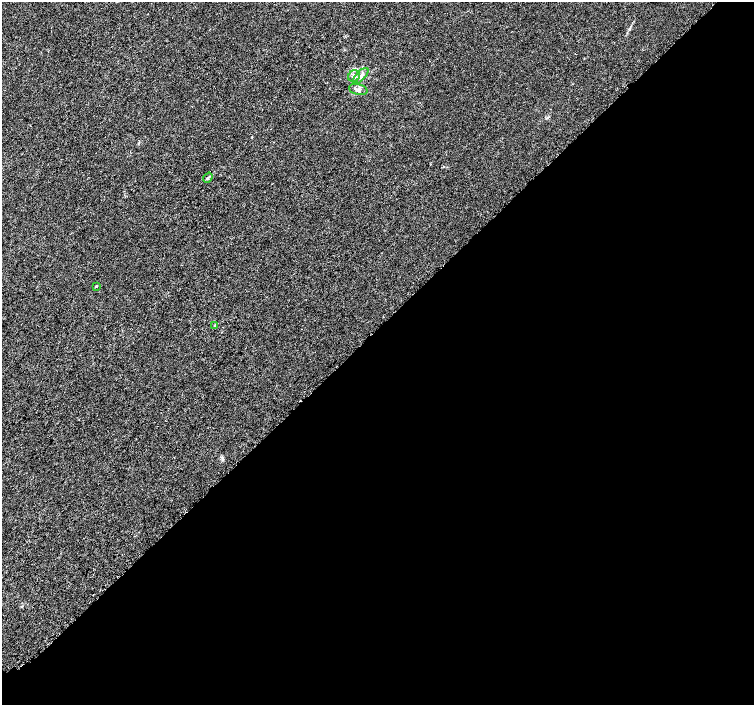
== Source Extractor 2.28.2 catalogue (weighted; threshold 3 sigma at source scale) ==
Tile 12 of 4 x 4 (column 4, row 3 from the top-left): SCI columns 4544-6047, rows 1603-3007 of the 6096 x 6087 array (HDU 1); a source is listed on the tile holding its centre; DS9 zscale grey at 2 x 2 block average (1 PNG px = mean of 2 x 2 image px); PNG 756 x 707 px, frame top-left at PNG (2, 2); each listed source drawn as its Kron ellipse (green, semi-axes under 4 px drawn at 4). Shown black and unused: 53% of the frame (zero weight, under 3 of 5 exposures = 3% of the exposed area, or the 3 px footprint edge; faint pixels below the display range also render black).
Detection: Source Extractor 2.28.2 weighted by HDU 2 'WHT'; one run over the whole footprint, this tile lists its part. Background 3.81e-05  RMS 0.0014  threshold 0.00625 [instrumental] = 3 sigma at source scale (4.5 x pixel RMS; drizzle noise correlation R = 1.50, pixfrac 1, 0.0396/0.0396 arcsec/px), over >= 5 px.
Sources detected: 6; all 6 listed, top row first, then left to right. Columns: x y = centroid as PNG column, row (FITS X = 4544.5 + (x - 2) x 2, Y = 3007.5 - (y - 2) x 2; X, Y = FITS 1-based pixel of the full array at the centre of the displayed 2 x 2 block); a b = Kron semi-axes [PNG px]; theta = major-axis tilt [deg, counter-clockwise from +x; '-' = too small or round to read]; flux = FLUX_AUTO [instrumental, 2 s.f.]
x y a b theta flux
354 76 6 5 - 1.2
361 76 10 4 47 1.5
358 89 9 5 -15 1.3
208 178 5 2 - 0.44
96 286 3 2 - 0.37
214 325 3 2 - 0.28